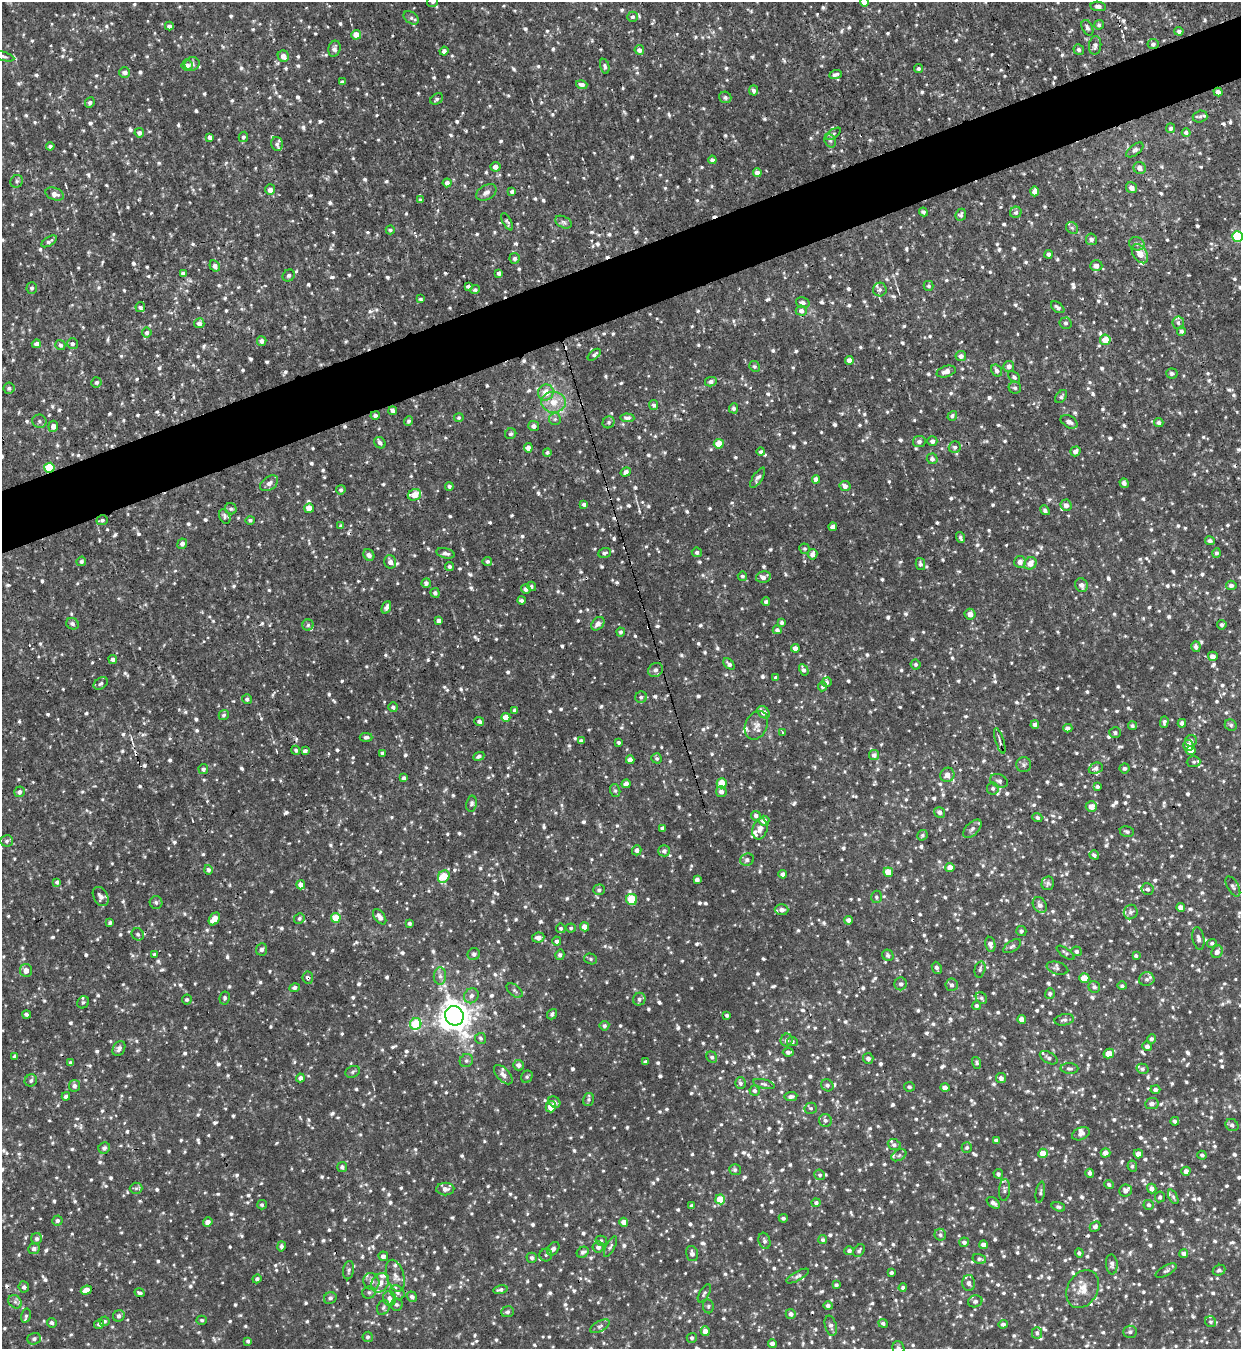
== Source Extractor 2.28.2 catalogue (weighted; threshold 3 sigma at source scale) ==
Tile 10 of 4 x 4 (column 2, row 3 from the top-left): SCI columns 1384-2622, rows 1348-2694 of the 5371 x 5391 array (HDU 1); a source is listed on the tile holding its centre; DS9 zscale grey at full resolution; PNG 1243 x 1351 px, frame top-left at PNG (2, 2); each listed source drawn as its Kron ellipse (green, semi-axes under 4 px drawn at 4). Shown black and unused: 5% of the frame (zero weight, under 3 of 4 exposures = <1% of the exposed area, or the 3 px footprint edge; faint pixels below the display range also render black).
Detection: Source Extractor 2.28.2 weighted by HDU 2 'WHT'; one run over the whole footprint, this tile lists its part. Background 0.00793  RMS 0.0038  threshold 0.0171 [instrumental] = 3 sigma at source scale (4.5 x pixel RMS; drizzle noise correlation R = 1.50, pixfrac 1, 0.05/0.05 arcsec/px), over >= 5 px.
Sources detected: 1834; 1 too faint to see at this stretch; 14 cosmic-ray / hot-pixel residue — neither listed nor drawn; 44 inside a brighter listed object's ellipse — not listed separately; of the other 1775, all 500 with FLUX_AUTO >= 0.842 (the completeness limit of this list) listed and drawn (1275 fainter detections not listed), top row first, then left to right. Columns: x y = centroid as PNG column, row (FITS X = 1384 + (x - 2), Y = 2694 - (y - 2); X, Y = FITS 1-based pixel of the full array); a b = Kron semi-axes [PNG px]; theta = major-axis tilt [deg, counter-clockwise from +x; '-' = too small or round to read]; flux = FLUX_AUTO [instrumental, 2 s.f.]
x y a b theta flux
433 2 6 5 - 0.99
864 2 4 4 - 2.8
1098 6 8 4 -7 1.4
633 17 5 5 - 0.94
411 18 8 5 -36 1
1099 25 5 4 - 0.97
169 26 4 4 - 1.2
1087 28 8 5 -65 1.1
1179 31 4 4 - 1.3
356 35 5 4 - 5.9
1153 44 5 5 - 0.98
1095 45 9 6 83 1.5
334 49 8 6 74 1.5
1079 49 5 5 - 0.97
639 50 5 4 - 1.6
444 51 4 4 - 1.6
3 56 11 4 -16 1
283 56 6 5 - 2.5
192 64 7 6 - 1.3
187 65 5 5 - 2.1
605 66 7 4 -76 0.96
918 69 4 4 - 0.96
125 72 5 5 - 1.5
835 74 6 4 21 1.4
342 82 4 3 - 0.96
582 85 6 4 -15 1.7
753 90 5 4 - 1.2
1218 92 4 4 - 1.8
725 97 6 5 - 1
437 99 7 5 36 1.1
90 102 6 4 67 1.1
1200 117 7 6 - 1.1
1171 128 5 4 - 0.96
1186 132 4 4 - 0.93
139 133 5 4 - 1.2
833 134 9 4 36 0.91
210 137 4 4 - 1.5
243 137 5 4 - 0.94
830 141 7 5 -68 0.95
277 144 7 6 - 1.3
50 146 4 4 - 0.95
1135 150 10 5 39 1.1
712 160 4 3 - 1.3
495 167 5 5 - 2.1
1140 168 6 6 - 2.1
757 173 4 4 - 2.3
17 181 6 6 - 0.89
447 183 4 4 - 1.8
1131 188 6 5 - 2.5
270 190 5 5 - 2.3
512 191 4 4 - 0.84
1035 191 5 4 - 2.1
486 192 11 7 29 2
55 194 9 6 -19 2.5
421 200 4 3 - 0.92
923 212 4 4 - 1
1016 212 6 5 - 0.99
961 215 6 5 - 1.1
507 222 9 4 -62 0.88
564 222 9 5 -27 1.1
1072 228 6 5 - 0.88
390 230 4 4 - 0.85
1237 236 5 5 - 24
1091 239 6 5 - 1.4
49 241 9 4 31 1.1
1137 244 8 6 -25 1.3
1049 254 4 4 - 1.3
1140 254 10 7 -57 4.6
514 258 5 5 - 1.1
215 266 6 5 - 2
1096 266 6 5 - 2.1
183 273 4 4 - 1.3
499 273 4 4 - 1.4
289 275 6 5 - 0.97
468 286 4 3 - 1.2
929 286 5 5 - 0.84
32 288 5 5 - 0.96
475 290 5 4 - 1.1
880 290 7 7 - 1.3
420 299 3 3 - 0.84
803 303 7 5 -15 1.4
140 307 5 4 - 0.84
1058 307 7 4 -37 1.4
801 311 5 5 - 1.7
199 323 5 5 - 2
1065 323 6 5 - 0.9
1178 323 6 6 - 1.1
1181 331 5 4 - 0.97
147 332 5 5 - 1.2
1105 340 5 5 - 6.1
262 341 5 4 - 1.8
36 344 4 4 - 1.5
72 344 5 5 - 0.97
60 345 5 5 - 1.1
594 355 8 4 42 0.99
961 356 5 5 - 1.8
849 360 4 4 - 2.2
754 366 5 5 - 0.85
1009 366 5 5 - 1.8
997 370 6 5 - 1.2
946 371 10 5 16 2.4
1172 374 6 5 - 1
1014 377 7 4 -44 0.98
96 382 5 5 - 0.99
711 382 6 4 13 1.5
9 388 6 5 - 0.97
1015 388 6 6 - 0.95
546 392 8 7 - 4.8
1061 397 7 5 52 0.86
553 402 12 10 -5 5.7
654 405 5 4 - 0.93
734 408 5 4 - 1.2
393 411 4 4 - 1.4
375 415 5 4 - 1.1
952 416 5 4 - 0.95
459 418 4 4 - 0.88
627 418 7 4 -4 1.5
555 419 6 6 - 0.87
39 421 7 6 - 1.1
408 421 5 4 - 0.88
609 422 6 5 - 0.95
1069 422 9 6 -29 1.9
1159 423 5 4 - 1
53 426 5 5 - 2.2
534 426 5 5 - 1.8
511 434 6 5 - 1
919 441 6 5 - 1.5
932 441 5 4 - 1.5
380 443 6 5 - 1.4
719 444 5 5 - 6.7
955 447 6 6 - 1.1
528 448 5 4 - 1.8
1075 451 5 4 - 1.9
547 452 4 4 - 0.85
761 452 4 4 - 0.91
932 459 5 5 - 1.4
49 468 5 5 - 20
626 472 5 4 - 1.5
758 478 12 4 57 1.4
816 479 4 4 - 2.5
269 483 10 6 37 1.9
1124 483 5 4 - 1.4
449 486 4 4 - 0.92
845 486 5 5 - 2
341 490 5 4 - 0.93
414 495 7 5 25 4.5
584 504 4 3 - 1
1066 505 6 5 - 1.9
309 508 5 4 - 4.1
231 509 6 5 - 0.87
1045 510 5 4 - 1.1
225 516 7 5 -63 1
102 520 6 5 - 1
250 520 4 4 - 0.87
341 526 4 4 - 0.85
833 527 4 4 - 2.5
961 537 5 3 - 0.94
1210 541 5 4 - 1.2
182 544 5 5 - 1.5
805 549 5 5 - 0.85
697 552 5 5 - 1
445 553 9 5 -14 1.4
605 553 6 5 - 1.1
1217 553 4 4 - 0.91
812 554 5 5 - 2
369 555 6 5 - 1.7
81 561 5 4 - 0.91
487 561 5 4 - 0.98
390 562 7 6 - 2.2
1020 562 6 5 - 1.9
1030 563 6 6 - 3.5
920 564 6 4 -77 1
450 567 4 4 - 1.1
742 576 5 4 - 0.85
763 577 7 5 13 1.9
426 583 4 4 - 1.2
1081 585 7 6 - 1.8
1231 585 5 4 - 1.3
532 586 5 4 - 0.84
526 589 5 4 - 1.5
435 593 5 4 - 1
521 600 4 3 - 1.2
766 602 4 4 - 1.1
386 607 6 4 67 1.4
970 614 5 5 - 2.6
439 621 4 4 - 1.6
782 623 4 4 - 0.97
72 624 6 5 - 1.1
598 624 8 5 48 2.1
308 625 5 5 - 0.88
1222 625 5 4 - 0.94
777 630 4 4 - 1.3
621 632 4 4 - 0.95
1196 647 5 4 - 1.2
795 648 4 4 - 2.1
1213 656 5 4 - 2.3
113 659 4 4 - 1.5
729 664 6 4 -45 1.1
916 664 5 5 - 0.86
655 670 8 6 37 1.6
804 670 6 4 -59 1.3
776 678 4 3 - 1.1
827 682 5 4 - 0.86
101 683 8 5 35 0.97
823 687 5 4 - 0.9
641 697 6 5 - 1
247 699 5 5 - 1
393 707 5 4 - 1
515 710 4 4 - 1.1
763 712 7 5 -47 2.3
224 715 5 5 - 0.93
506 717 4 4 - 5.3
479 721 5 4 - 1.1
1164 722 6 3 89 0.99
1182 723 4 4 - 1.3
1035 724 4 4 - 1.4
756 725 15 11 66 3
1231 725 6 5 - 0.9
1132 726 4 4 - 1
1068 728 4 4 - 1.7
1115 732 5 5 - 0.93
782 733 4 3 - 3.1
366 737 6 4 -1 1.1
581 741 4 4 - 1.3
1000 741 13 3 -73 1.1
1191 741 6 5 - 1
619 742 3 3 - 0.87
1188 745 5 5 - 2.6
296 750 4 4 - 0.95
1191 750 5 4 - 3.6
305 751 4 4 - 1.3
383 753 4 3 - 1.1
874 755 5 5 - 1.6
479 756 6 4 25 1.1
657 758 5 5 - 0.92
630 760 4 4 - 2.1
1194 762 7 5 2 0.86
1024 765 7 7 - 1.1
1096 768 7 5 22 1.5
1124 768 5 5 - 1
203 769 5 5 - 1.1
947 775 7 7 - 2.8
404 778 4 4 - 1.4
999 781 9 6 -22 1.2
722 783 5 5 - 9.5
626 784 4 4 - 2.4
1097 787 4 3 - 0.97
993 788 6 6 - 1
615 791 6 5 - 0.85
20 792 5 5 - 1.3
721 792 5 5 - 1.6
471 804 8 5 81 1
1091 806 5 5 - 3.4
940 812 6 5 - 1.5
756 816 5 5 - 1.5
1037 818 5 4 - 0.99
764 821 5 5 - 2.4
663 828 4 4 - 1.3
760 829 10 7 72 2.4
972 829 11 6 45 1.6
1127 831 7 5 -12 0.93
922 835 5 5 - 0.88
7 841 6 5 - 1
637 850 5 4 - 1.4
664 851 6 5 - 1.3
1094 855 5 4 - 0.98
747 860 7 6 - 1.3
950 868 4 4 - 4.7
208 870 5 4 - 1.1
888 872 5 4 - 9.1
783 874 4 4 - 1.7
444 877 7 5 57 12
697 879 4 4 - 1.3
57 882 4 3 - 1
1048 883 7 6 - 1
301 885 4 4 - 2.3
1233 886 11 5 -60 1.2
1147 889 6 6 - 1.1
599 890 6 5 - 0.95
101 896 10 7 -60 1.8
876 897 6 5 - 0.93
632 899 5 5 - 13
156 902 6 6 - 0.91
1040 905 8 6 -56 1.8
1181 907 4 4 - 2.2
781 910 7 5 -2 1.7
1131 912 7 6 - 1.3
380 917 9 5 -53 2.2
299 918 6 5 - 0.9
336 918 5 4 - 8.5
214 919 7 5 56 3.9
849 920 4 4 - 2.1
110 922 4 3 - 0.96
409 923 3 3 - 0.89
584 927 4 4 - 2.6
561 928 5 4 - 0.94
571 928 5 4 - 0.84
1021 931 5 5 - 0.86
138 934 6 6 - 1
538 938 6 5 - 2.1
1198 938 11 5 -79 1.7
557 941 4 4 - 1.3
1212 943 5 4 - 0.87
990 944 7 5 -79 1.6
1012 946 10 5 33 1
262 949 6 5 - 1.5
1076 951 5 5 - 1.1
1217 952 6 5 - 1.8
1065 953 10 4 -36 0.92
154 954 4 4 - 0.85
474 954 6 6 - 1.2
560 955 5 4 - 1.1
888 955 6 5 - 1
1136 956 4 3 - 0.87
591 959 7 5 -16 0.87
937 968 6 4 -66 1.1
1057 968 11 6 -17 1.1
980 969 8 5 76 0.9
26 970 6 6 - 2.6
440 976 8 6 -89 1.6
308 978 6 5 - 0.99
1084 978 5 4 - 8.9
1147 979 8 7 - 1.1
901 984 6 6 - 1.3
952 985 6 6 - 1.2
1122 986 4 4 - 0.9
1094 987 6 5 - 1.1
295 988 5 4 - 1.2
515 990 9 5 -40 1.1
1050 994 5 5 - 1
471 996 8 7 - 1.8
225 998 6 5 - 0.98
981 998 6 5 - 0.88
639 999 6 6 - 1
187 1000 5 5 - 0.85
83 1002 6 5 - 0.86
977 1006 4 4 - 0.99
27 1014 4 3 - 0.93
552 1014 5 4 - 1
727 1015 4 3 - 0.97
454 1016 10 9 - 640
1022 1019 4 4 - 2.2
1064 1020 10 5 11 1.4
416 1024 6 5 - 20
604 1026 5 5 - 1
481 1038 5 5 - 0.89
1152 1039 5 4 - 1.1
787 1040 6 6 - 1.6
792 1042 5 4 - 0.87
1147 1046 5 4 - 1.6
119 1049 8 6 60 1.6
788 1052 5 4 - 1.2
1109 1054 5 4 - 6.9
15 1056 4 3 - 0.96
712 1057 6 5 - 1
868 1058 5 5 - 1.5
1049 1058 10 5 -29 1.4
466 1061 7 6 - 1.1
646 1062 4 3 - 1.2
71 1063 3 3 - 0.88
977 1063 6 4 -75 0.85
518 1065 5 5 - 1.6
1069 1069 9 5 -2 1.1
1142 1069 6 5 - 1
353 1072 7 5 24 0.89
503 1075 12 6 -47 2.3
527 1077 6 5 - 0.88
300 1078 4 4 - 1.3
1001 1078 5 5 - 1.7
31 1080 6 6 - 1.1
740 1083 6 5 - 1.1
764 1084 11 4 -14 1
827 1085 6 5 - 1.1
74 1086 6 5 - 1.5
909 1087 5 4 - 0.85
945 1088 5 4 - 1.8
1155 1090 5 4 - 1.4
754 1091 5 5 - 1.1
66 1096 4 4 - 1.3
791 1096 6 4 8 1.4
588 1099 6 5 - 0.99
554 1102 6 5 - 1.1
1152 1104 6 5 - 1.7
551 1107 6 5 - 5.4
811 1108 6 5 - 0.84
825 1120 6 6 - 1.3
1175 1121 4 4 - 1.1
1232 1125 7 6 - 1.2
1081 1134 9 6 23 1.9
996 1140 4 3 - 0.98
894 1145 6 5 - 1.1
967 1147 5 5 - 0.86
104 1148 6 5 - 1.5
1043 1153 5 4 - 5.8
1106 1153 5 4 - 2.5
1138 1154 4 4 - 2.7
899 1155 8 5 30 1
1202 1155 4 4 - 0.84
1132 1166 6 4 -82 0.88
342 1167 5 5 - 1.1
735 1170 6 5 - 0.95
1186 1171 4 4 - 2.2
1090 1173 4 4 - 1.1
998 1174 5 4 - 1
820 1175 5 5 - 0.94
1109 1184 5 4 - 0.99
136 1188 6 5 - 0.9
445 1189 9 6 1 2.5
1152 1189 5 4 - 1.9
1004 1190 11 5 86 1
1125 1190 6 6 - 1.5
1040 1192 11 4 80 0.88
1160 1197 5 5 - 0.9
1173 1197 8 4 -65 0.86
720 1199 5 5 - 12
816 1203 4 4 - 0.98
993 1203 7 4 -39 1.5
262 1205 4 4 - 0.86
1149 1205 5 5 - 0.98
692 1206 4 3 - 1
1058 1207 7 4 -17 1
783 1218 4 4 - 0.97
57 1221 5 5 - 1.1
208 1222 5 4 - 2.4
624 1222 4 4 - 2.7
1095 1226 6 4 42 1
940 1235 6 5 - 0.96
37 1239 5 5 - 1.1
823 1240 4 4 - 0.95
601 1241 5 5 - 0.91
764 1241 8 5 -73 1.1
964 1242 5 4 - 1.2
984 1245 4 4 - 2.1
281 1246 5 4 - 0.94
598 1247 6 5 - 1.5
610 1247 11 4 63 0.95
34 1249 6 5 - 1.3
553 1249 7 5 51 1.8
849 1251 5 4 - 1.1
859 1251 7 5 56 1.1
583 1252 6 5 - 1.1
1079 1253 4 4 - 0.9
1184 1253 4 4 - 1.7
692 1254 8 6 -75 1.7
546 1255 6 6 - 0.89
383 1256 5 4 - 1.4
532 1258 5 5 - 1
979 1259 7 5 -15 0.98
1112 1264 10 5 -86 1.4
349 1270 9 5 80 1
1219 1270 6 5 - 0.97
1166 1271 11 5 29 1.1
891 1273 3 3 - 0.95
395 1276 16 8 -74 3
798 1276 12 4 29 1.2
257 1279 4 4 - 0.99
371 1281 9 7 -63 1.8
380 1283 10 8 57 2.9
969 1283 8 6 -88 1.3
836 1285 4 3 - 1
24 1287 5 5 - 1
903 1288 4 4 - 1
1083 1289 20 15 60 5.7
86 1290 5 4 - 4
500 1290 7 4 10 1.1
369 1292 6 6 - 1
397 1292 8 6 -45 1.4
140 1293 5 3 - 0.89
704 1293 10 4 60 0.93
412 1297 5 5 - 1.3
330 1298 6 6 - 1.1
389 1298 7 6 - 1.7
975 1301 7 6 - 1.1
15 1302 7 6 - 1.3
396 1305 6 6 - 0.94
708 1306 7 5 -82 0.85
828 1306 5 4 - 1.2
383 1308 8 6 60 0.99
507 1312 6 5 - 0.94
791 1314 5 5 - 1.5
26 1316 7 4 76 0.93
119 1316 6 5 - 1.3
202 1320 5 4 - 0.88
105 1321 5 4 - 0.87
1211 1322 6 5 - 0.84
52 1323 5 4 - 1.2
883 1323 5 4 - 1.1
99 1324 5 4 - 0.94
1003 1324 5 4 - 1.1
600 1326 10 5 28 1.1
831 1326 10 5 -75 1.6
705 1331 5 4 - 2.5
1130 1332 7 6 - 1.1
1037 1333 6 5 - 1
368 1337 5 5 - 1.1
692 1338 5 5 - 1
34 1339 7 6 - 1.2
248 1341 4 3 - 0.94
772 1344 4 4 - 1.4
898 1348 7 6 - 1.2
Overlapping masked pixels (flux is a lower limit): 3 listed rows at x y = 1218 92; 49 468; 308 978
Isophote crosses this tile's border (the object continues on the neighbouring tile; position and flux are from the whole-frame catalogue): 6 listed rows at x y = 433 2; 864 2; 1098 6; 3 56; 1237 236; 898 1348